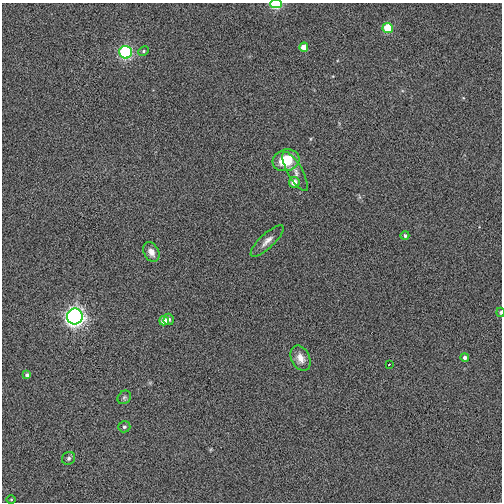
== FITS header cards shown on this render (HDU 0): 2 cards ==
NAXIS1  =                  500
NAXIS2  =                  500

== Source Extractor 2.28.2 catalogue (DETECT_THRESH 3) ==
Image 500 x 500 px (HDU 0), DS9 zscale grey, 1 PNG px = 1 image px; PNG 504 x 504 px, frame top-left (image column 1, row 500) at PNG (2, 3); each listed source drawn as its Kron ellipse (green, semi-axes under 4 px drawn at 4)
Background 0.00787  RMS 0.096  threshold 0.289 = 3 sigma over >= 5 px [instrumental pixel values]
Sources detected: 23; all 23 listed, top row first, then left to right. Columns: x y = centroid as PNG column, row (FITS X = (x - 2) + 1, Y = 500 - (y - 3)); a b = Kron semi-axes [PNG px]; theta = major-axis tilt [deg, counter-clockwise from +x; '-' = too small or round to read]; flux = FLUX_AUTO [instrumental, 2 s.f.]
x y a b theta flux
276 4 6 4 1 330
388 28 5 5 - 210
304 47 4 4 - 71
143 51 5 4 - 11
125 52 6 6 - 760
286 160 13 10 18 200
295 171 22 7 -60 52
294 182 5 5 - 70
405 235 4 4 - 15
267 241 22 7 43 48
151 252 10 7 -63 48
500 312 4 3 - 11
75 316 8 8 - 2400
169 319 6 5 - 20
164 321 5 4 - 75
301 358 13 9 -64 61
465 358 4 4 - 20
389 364 3 2 - 7.2
27 375 4 4 - 19
124 397 7 6 - 13
124 427 6 5 - 13
69 458 7 6 - 17
11 499 5 3 - 6
At the frame edge (FLAGS 8, measured only in part): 2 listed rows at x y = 276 4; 500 312